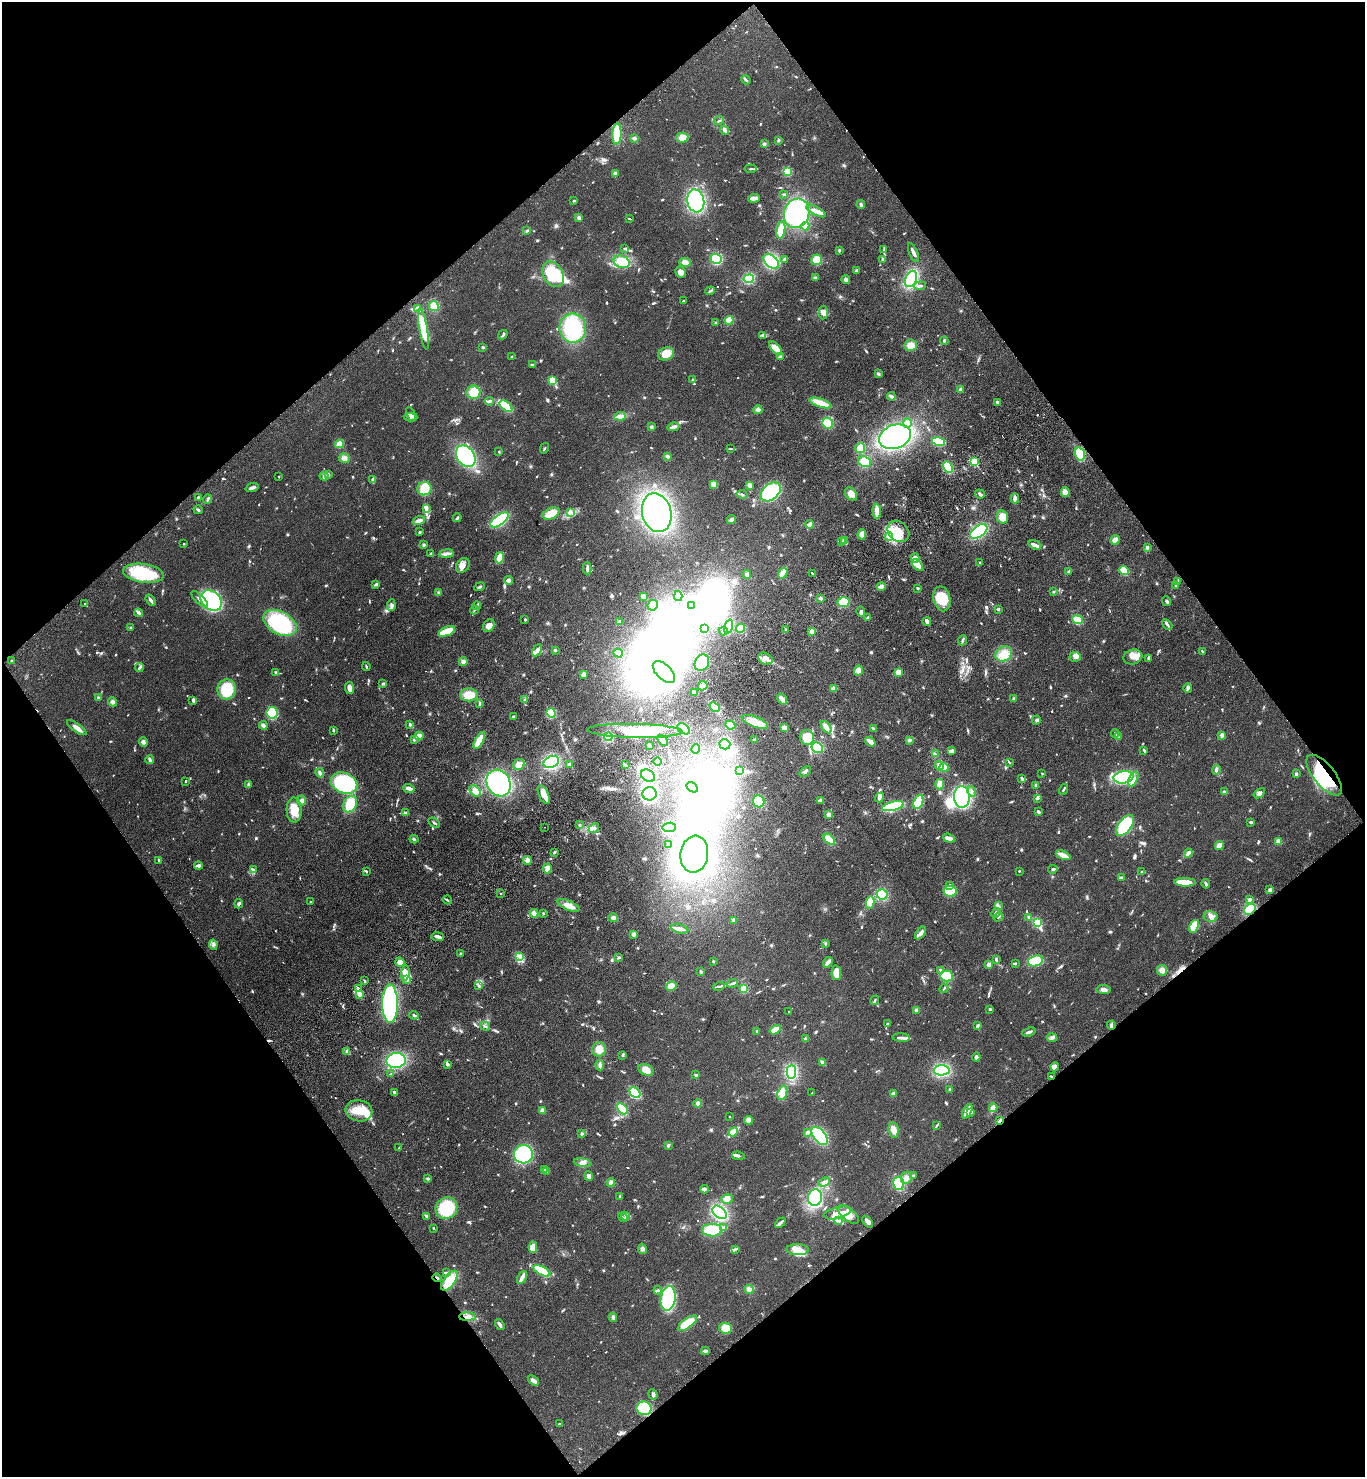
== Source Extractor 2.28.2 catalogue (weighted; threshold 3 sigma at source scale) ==
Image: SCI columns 372-5822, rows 95-5992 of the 6055 x 6086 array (HDU 1 of 3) = the unmasked area's bounding box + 8 px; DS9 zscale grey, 4 x 4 block average (1 PNG px = mean of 4 x 4 image px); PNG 1367 x 1479 px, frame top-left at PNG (2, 2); each listed source drawn as its Kron ellipse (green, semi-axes under 4 px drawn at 4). Shown black and unused: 49% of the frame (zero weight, under 3 of 4 exposures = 6% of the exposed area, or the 3 px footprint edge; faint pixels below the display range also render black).
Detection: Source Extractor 2.28.2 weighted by HDU 2 'WHT'. Background 0.0995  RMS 0.0068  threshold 0.0306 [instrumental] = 3 sigma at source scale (4.5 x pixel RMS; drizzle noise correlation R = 1.50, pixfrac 1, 0.05/0.05 arcsec/px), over >= 5 px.
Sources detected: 1111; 3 too faint to see at this stretch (4 x 4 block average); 34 inside a brighter object's white glare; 3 cosmic-ray / hot-pixel residue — neither listed nor drawn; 18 coinciding with a brighter row at this scale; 67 inside a brighter listed object's ellipse — not listed separately; of the other 986, all 500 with FLUX_AUTO >= 4.53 (the completeness limit of this list) listed and drawn (486 fainter detections not listed), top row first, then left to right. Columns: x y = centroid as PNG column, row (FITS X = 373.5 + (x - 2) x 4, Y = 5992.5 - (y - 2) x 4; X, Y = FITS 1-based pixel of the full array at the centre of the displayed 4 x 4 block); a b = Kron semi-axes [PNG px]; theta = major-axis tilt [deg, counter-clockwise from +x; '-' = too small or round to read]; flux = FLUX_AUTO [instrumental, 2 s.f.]
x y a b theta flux
746 80 5 2 - 6.4
719 121 5 2 - 6.3
724 130 5 2 - 27
617 134 10 4 88 100
682 137 6 5 - 38
634 138 4 3 - 10
778 140 3 3 - 4.9
764 144 2 2 - 53
750 169 6 2 6 6.8
787 172 4 3 - 48
615 173 3 3 - 4.8
784 194 3 2 - 5
754 198 6 3 6 31
574 201 2 2 - 6.8
696 201 11 8 -76 380
861 205 4 3 - 8.7
816 211 10 3 -28 25
796 213 15 12 71 520
579 218 3 3 - 9.6
629 219 3 2 - 4.6
805 226 4 3 - 31
781 230 8 3 78 69
527 231 4 2 - 5.1
625 248 4 2 - 7.1
884 249 4 2 - 5.4
839 250 3 2 - 6
913 253 10 2 -66 22
716 259 6 5 - 230
784 259 3 3 - 5.9
883 259 3 3 - 7.8
816 260 5 5 - 55
771 261 9 5 -44 190
622 262 8 6 -21 69
685 262 6 4 -11 26
857 270 3 3 - 7.6
680 272 6 5 - 33
553 274 14 9 -61 220
815 278 4 3 - 8.4
749 279 5 3 - 120
911 279 8 5 66 280
846 280 4 4 - 13
920 286 6 2 5 8
710 291 5 2 - 5.5
683 301 4 2 - 5.2
434 306 5 4 - 36
418 308 2 2 - 92
823 312 7 4 85 23
729 320 4 4 - 48
715 323 3 2 - 5.3
573 328 14 13 - 300
423 329 21 3 -80 160
503 335 5 2 - 9.3
763 335 3 3 - 8.6
944 341 4 2 - 5.1
911 345 6 5 - 36
483 347 2 2 - 7.5
775 348 8 4 -49 39
666 354 8 6 22 74
512 357 4 3 - 6.5
780 357 4 3 - 5.8
532 365 3 2 - 9.6
878 374 3 3 - 7.3
692 379 3 2 - 4.7
553 381 4 3 - 73
960 389 4 3 - 8.6
473 392 7 6 - 65
891 396 4 3 - 12
489 401 5 2 - 11
997 402 3 2 - 12
821 403 11 4 -18 63
506 406 7 3 -39 160
758 410 4 3 - 9.8
411 414 7 3 -64 16
620 416 6 3 6 24
411 417 7 3 -2 16
827 423 5 5 - 66
907 423 5 4 - 13
651 427 4 3 - 6.3
673 427 6 2 14 23
895 437 16 11 21 970
939 441 7 3 -13 140
339 444 4 3 - 52
544 448 5 2 - 4.7
860 448 5 5 - 22
731 449 4 2 - 5.2
499 452 2 2 - 5
1080 454 6 5 - 170
466 456 12 8 -54 400
667 456 3 3 - 9
344 458 5 5 - 18
864 462 7 5 -28 75
974 462 2 2 - 390
948 467 6 4 -63 97
328 475 4 3 - 7.9
324 476 5 3 - 8.5
279 477 2 2 - 5.6
372 480 3 3 - 8.6
714 484 4 4 - 32
750 485 3 2 - 31
252 488 7 3 19 12
424 489 7 6 - 93
771 492 11 7 40 310
1065 492 5 4 - 30
742 494 5 2 - 6.2
851 494 7 5 -49 33
980 494 5 2 - 11
198 497 4 2 - 6
1015 498 5 4 - 13
208 499 5 3 - 7
426 509 4 3 - 8.2
198 510 4 2 - 6.8
877 511 7 3 -85 59
551 513 9 5 26 64
570 513 4 3 - 8.8
657 513 20 14 -75 920
1002 517 6 5 - 67
457 518 4 2 - 7
499 520 11 5 35 260
731 520 5 4 - 12
419 521 6 3 17 20
810 524 4 4 - 19
898 531 12 9 -44 72
979 531 10 5 36 280
420 532 3 2 - 6.7
862 534 5 3 - 28
889 537 4 3 - 16
844 540 3 3 - 18
1115 540 5 4 - 23
841 541 3 2 - 4.8
184 544 2 2 - 12
424 545 3 3 - 5.9
1035 545 6 2 -19 33
1147 548 4 3 - 6.8
431 554 4 3 - 11
446 554 7 3 7 13
499 558 6 4 78 52
915 558 5 3 - 9.8
980 562 4 2 - 4.6
463 565 8 6 52 30
917 565 7 4 -48 45
587 568 6 3 89 9.7
1069 571 3 3 - 6.1
1124 571 5 3 - 92
143 573 20 9 -8 240
783 573 6 3 56 76
812 573 4 2 - 5.5
747 575 4 3 - 11
508 580 4 3 - 12
1177 582 3 3 - 5.8
376 584 4 3 - 5.3
1176 585 3 2 - 7.8
480 587 6 2 26 7.5
881 587 4 3 - 22
918 588 3 2 - 7.2
1054 591 3 2 - 5.1
438 593 3 3 - 5.5
643 596 3 3 - 19
678 596 5 4 - 17
820 598 3 2 - 5.4
200 599 11 3 -44 20
942 599 12 8 -77 93
150 600 6 2 -55 13
211 601 12 9 -40 540
1167 601 5 2 - 8
843 602 6 5 - 110
84 604 2 2 - 4.8
391 605 6 3 84 11
653 605 5 5 - 38
692 605 3 2 - 2500
477 606 4 2 - 5.3
998 609 3 3 - 4.8
474 610 4 2 - 6.5
861 611 5 3 - 9.8
138 613 4 3 - 11
868 618 4 3 - 9.8
525 620 2 2 - 5.8
1078 620 5 4 - 37
927 621 4 2 - 25
620 622 2 2 - 35
280 623 18 11 -28 390
1167 624 6 2 -42 8.6
489 626 7 5 54 27
728 626 7 4 71 160
131 628 3 3 - 4.9
704 628 2 2 - 8.7
740 628 4 4 - 61
786 630 3 2 - 5
446 631 9 4 21 100
723 631 4 4 - 8.4
812 632 4 4 - 15
962 640 5 2 - 7
537 650 6 4 59 16
555 650 3 3 - 4.7
1202 652 3 2 - 6
618 653 5 3 - 22
1004 654 9 7 30 59
1075 657 5 5 - 19
1133 657 9 7 16 41
765 659 7 5 -29 30
1148 659 3 2 - 6.4
11 660 2 2 - 4.9
463 662 4 4 - 15
702 663 8 7 - 180
366 666 4 2 - 4.8
139 667 4 2 - 9.7
858 670 5 4 - 28
276 672 3 2 - 8.3
664 672 14 7 -44 540
898 672 4 3 - 27
583 674 3 3 - 13
383 684 4 2 - 5.4
703 686 5 3 - 56
349 688 6 4 -83 22
1187 688 5 3 - 8.5
227 689 10 9 - 140
833 689 3 3 - 22
694 692 4 3 - 12
469 695 9 6 1 64
98 698 3 3 - 4.8
782 699 6 3 -52 22
1014 699 3 3 - 7.1
193 700 4 3 - 9.1
524 700 4 2 - 6.6
112 702 5 4 - 12
480 704 3 2 - 5.8
715 707 5 3 - 99
272 713 6 5 - 160
551 713 5 4 - 120
513 717 3 3 - 4.9
1036 720 4 3 - 8.1
755 722 14 5 -21 59
410 724 3 2 - 10
263 725 4 3 - 12
730 725 5 3 - 47
826 727 7 3 -56 29
77 728 11 3 -35 32
784 728 4 3 - 32
684 729 7 4 -33 79
873 729 4 3 - 6.9
333 730 2 2 - 6
635 731 48 7 -1 150
1115 733 4 2 - 5.2
1222 735 3 3 - 12
419 736 4 4 - 22
608 737 4 3 - 110
807 737 7 7 - 72
1118 737 2 2 - 6.2
414 740 3 3 - 6.1
479 740 9 4 60 65
663 740 6 2 -50 61
755 740 3 3 - 7.6
909 740 4 3 - 7.4
143 742 4 3 - 16
870 742 5 2 - 38
725 744 5 5 - 130
649 745 3 2 - 6.2
817 748 6 5 - 150
696 749 5 3 - 17
1144 750 4 2 - 6.4
952 751 4 3 - 22
935 754 3 2 - 8.3
150 760 4 3 - 7.7
551 762 8 5 21 230
658 762 4 3 - 54
1009 762 4 2 - 5.1
519 764 6 5 - 29
569 764 2 2 - 9.9
625 765 4 2 - 6.8
939 766 5 4 - 29
944 768 5 4 - 34
1216 770 5 3 - 9.5
739 771 3 2 - 4.9
805 771 6 2 37 7.8
320 773 4 3 - 10
1042 773 2 2 - 4.6
1296 774 4 3 - 6.7
1324 775 25 10 -51 280
648 776 7 5 -31 140
1123 777 10 6 8 340
1022 779 4 3 - 8
1133 779 8 3 65 36
185 781 2 2 - 12
344 783 13 10 -23 410
499 783 14 11 -59 510
939 784 5 3 - 21
248 785 4 3 - 5.7
1036 785 3 2 - 11
692 787 6 4 -32 100
409 788 5 3 - 19
1064 789 6 2 61 6.4
475 791 7 4 -47 32
972 791 5 2 - 7.5
1224 792 3 3 - 6.3
1259 793 6 4 35 14
544 794 10 5 -65 49
649 794 7 6 - 350
879 797 5 3 - 12
962 797 11 8 -87 510
1037 798 4 3 - 10
821 800 2 2 - 22
302 801 5 4 - 14
759 801 6 5 - 89
918 802 7 4 69 150
350 804 9 6 56 120
893 806 11 4 13 250
294 810 12 7 -87 73
1038 812 3 2 - 8.7
405 813 4 3 - 6.5
829 815 4 3 - 12
1251 822 3 2 - 13
434 823 6 2 -33 6.2
579 825 3 2 - 6.4
1125 826 12 6 53 240
544 827 2 2 - 11
669 827 7 4 8 190
594 828 6 3 38 12
949 838 6 3 -18 21
414 839 4 2 - 4.8
829 839 7 4 -43 70
1278 841 4 4 - 16
669 845 2 2 - 7.6
1219 846 5 3 - 68
554 852 3 2 - 4.8
1188 853 5 3 - 12
694 854 18 14 83 1500
1063 855 8 2 -24 53
159 860 3 2 - 13
527 860 4 3 - 25
198 866 4 3 - 8
253 869 3 3 - 5.4
547 869 5 4 - 21
1053 869 5 3 - 6.9
366 871 3 2 - 5.4
1019 871 2 2 - 6.8
1142 872 3 2 - 5.2
1121 878 3 3 - 14
1185 882 11 4 -1 55
1206 884 4 3 - 7
949 885 3 2 - 4.7
1270 890 2 2 - 73
950 891 6 5 - 160
501 894 2 2 - 7.2
882 894 5 5 - 100
1249 899 2 2 - 57
447 900 5 2 - 4.8
310 901 2 2 - 7.1
870 903 6 4 79 32
239 904 4 2 - 10
569 906 12 5 -24 46
998 906 3 2 - 5.3
1250 909 6 5 - 140
534 913 4 3 - 23
543 913 2 2 - 15
996 913 5 2 - 8.4
998 917 5 2 - 7.2
1029 917 2 2 - 29
1210 917 7 5 -13 21
613 918 5 3 - 12
734 920 4 2 - 14
1037 922 4 3 - 200
1194 926 7 4 67 130
680 929 9 3 -15 26
920 933 7 3 52 21
634 934 4 3 - 11
438 937 6 3 -8 14
825 944 3 2 - 4.5
213 945 5 2 - 9
461 954 4 3 - 5.7
520 957 4 2 - 8.1
619 958 3 3 - 5
996 959 4 2 - 8.6
713 961 2 2 - 17
1035 961 8 5 18 96
400 962 5 4 - 18
828 962 5 3 - 18
1015 963 3 2 - 5.1
989 965 3 2 - 22
940 970 4 3 - 8.2
1162 970 5 5 - 22
701 972 3 3 - 5.5
405 973 7 3 84 18
836 973 7 5 89 61
946 976 6 5 - 96
407 980 4 3 - 10
364 981 3 2 - 6.5
732 983 6 2 11 6.5
479 986 3 3 - 5.8
671 986 5 4 - 33
719 986 6 2 15 9.1
944 988 5 2 - 5.1
358 989 3 2 - 4.6
744 989 4 3 - 44
1104 990 7 4 -6 16
359 995 4 3 - 11
875 1000 5 2 - 5.2
390 1004 19 8 -89 540
990 1009 2 2 - 8.7
917 1010 4 3 - 9.6
789 1012 2 2 - 12
414 1015 5 2 - 8.9
887 1024 3 2 - 5.5
1111 1025 4 3 - 8.3
485 1026 5 2 - 5.4
978 1026 4 2 - 7.3
775 1030 6 4 31 36
757 1031 3 2 - 4.9
1029 1032 7 2 19 11
901 1038 8 3 -4 14
1052 1038 5 3 - 10
805 1039 3 3 - 6.9
599 1049 7 7 - 41
347 1051 4 2 - 7.9
622 1055 3 2 - 6.4
976 1057 4 3 - 8.1
396 1060 9 7 3 330
823 1063 4 3 - 14
447 1064 3 3 - 11
600 1065 5 3 - 13
1055 1067 5 4 - 13
646 1070 8 5 -23 38
942 1070 8 5 4 210
791 1072 7 4 88 230
391 1074 4 2 - 5.6
696 1075 4 2 - 4.5
1051 1076 3 2 - 4.6
950 1089 3 3 - 4.8
394 1092 3 2 - 8.2
635 1093 6 4 -45 120
782 1093 7 4 74 58
812 1093 2 2 - 4.6
893 1094 4 3 - 9.1
698 1103 4 4 - 12
993 1108 4 3 - 19
622 1109 6 4 -45 140
542 1110 4 2 - 21
359 1111 13 10 -10 77
967 1111 8 3 64 66
971 1112 4 3 - 6
730 1117 2 2 - 9.3
749 1120 4 4 - 24
1000 1121 3 2 - 8.6
936 1126 3 2 - 4.8
893 1130 8 5 -81 39
733 1132 5 2 - 110
807 1132 4 3 - 7.1
582 1134 3 3 - 6.1
820 1136 10 6 -51 280
668 1145 2 2 - 30
399 1148 2 2 - 7
523 1154 9 9 - 280
738 1156 6 2 -8 8.6
583 1163 9 4 -11 21
545 1169 3 3 - 5
547 1171 3 3 - 5.8
913 1175 3 2 - 5.1
589 1176 5 3 - 17
428 1178 3 2 - 8.6
906 1178 6 5 - 22
611 1182 4 4 - 13
824 1182 6 2 22 19
899 1184 6 5 - 150
704 1189 4 2 - 6
620 1196 3 2 - 4.6
815 1198 8 7 - 250
727 1199 6 4 7 19
446 1208 11 10 - 210
720 1212 8 5 -40 280
837 1213 14 5 15 38
848 1214 13 6 -40 41
426 1216 4 2 - 12
625 1216 4 3 - 10
623 1217 5 2 - 5.4
839 1221 2 2 - 5.5
868 1222 6 3 -53 22
780 1223 6 3 43 9.8
433 1228 3 2 - 4.9
724 1228 3 2 - 18
712 1230 10 6 -1 110
533 1247 6 4 -88 45
642 1249 5 3 - 11
735 1249 4 2 - 5.7
798 1250 11 5 -3 61
542 1271 9 4 -28 110
446 1272 4 2 - 5.3
437 1278 4 2 - 4.6
522 1278 7 2 61 40
449 1281 12 5 53 110
749 1289 5 3 - 16
658 1290 4 2 - 6.6
668 1298 12 7 81 320
467 1317 8 3 0 19
613 1317 4 3 - 10
687 1323 11 5 35 100
500 1325 6 2 -54 15
725 1328 6 5 - 53
705 1351 4 3 - 8
533 1380 6 3 -36 16
653 1395 5 3 - 9.8
644 1408 7 6 - 160
560 1424 3 2 - 5.4
Overlapping masked pixels (flux is a lower limit): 4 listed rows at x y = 1324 775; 1250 909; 1000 1121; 437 1278
Diffuse or blended objects may show on this block-average render without a row.